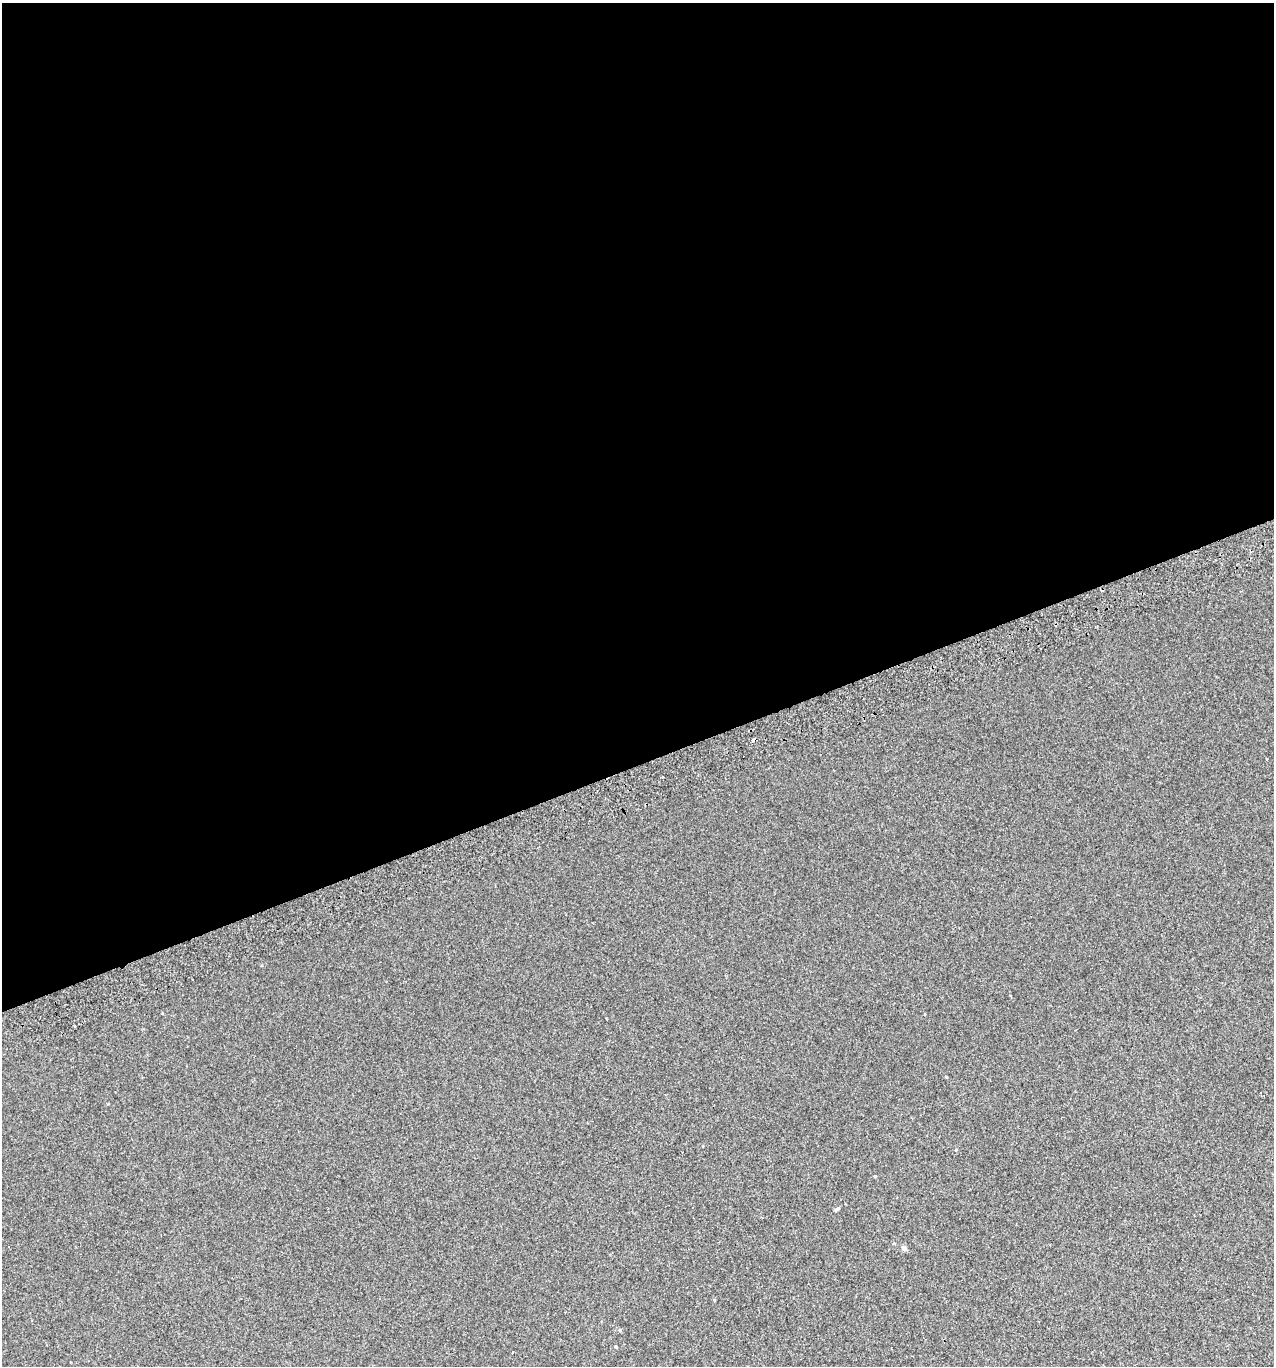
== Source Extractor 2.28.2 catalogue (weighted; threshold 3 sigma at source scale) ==
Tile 2 of 4 x 4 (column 2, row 1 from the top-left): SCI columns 1358-2629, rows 4133-5496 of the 5313 x 5536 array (HDU 1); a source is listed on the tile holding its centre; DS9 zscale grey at full resolution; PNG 1276 x 1368 px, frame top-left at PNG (2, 3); no overlay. Shown black and unused: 56% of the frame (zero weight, under 2 of 3 exposures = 2% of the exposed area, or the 3 px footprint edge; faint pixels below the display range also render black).
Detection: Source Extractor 2.28.2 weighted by HDU 2 'WHT'; one run over the whole footprint, this tile lists its part. Background 0.00305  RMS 0.0074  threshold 0.0333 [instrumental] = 3 sigma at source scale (4.5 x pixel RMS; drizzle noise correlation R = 1.50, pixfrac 1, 0.0396/0.0396 arcsec/px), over >= 5 px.
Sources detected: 5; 1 cosmic-ray / hot-pixel residue — not listed; the other 4 listed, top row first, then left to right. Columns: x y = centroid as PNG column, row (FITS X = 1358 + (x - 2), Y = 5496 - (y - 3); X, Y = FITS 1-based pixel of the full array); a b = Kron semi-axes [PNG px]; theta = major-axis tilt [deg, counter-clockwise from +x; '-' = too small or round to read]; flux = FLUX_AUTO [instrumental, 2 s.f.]
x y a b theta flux
74 1025 3 2 - 1.4
875 1176 3 3 - 0.55
904 1248 5 5 - 2.2
620 1330 4 4 - 0.97